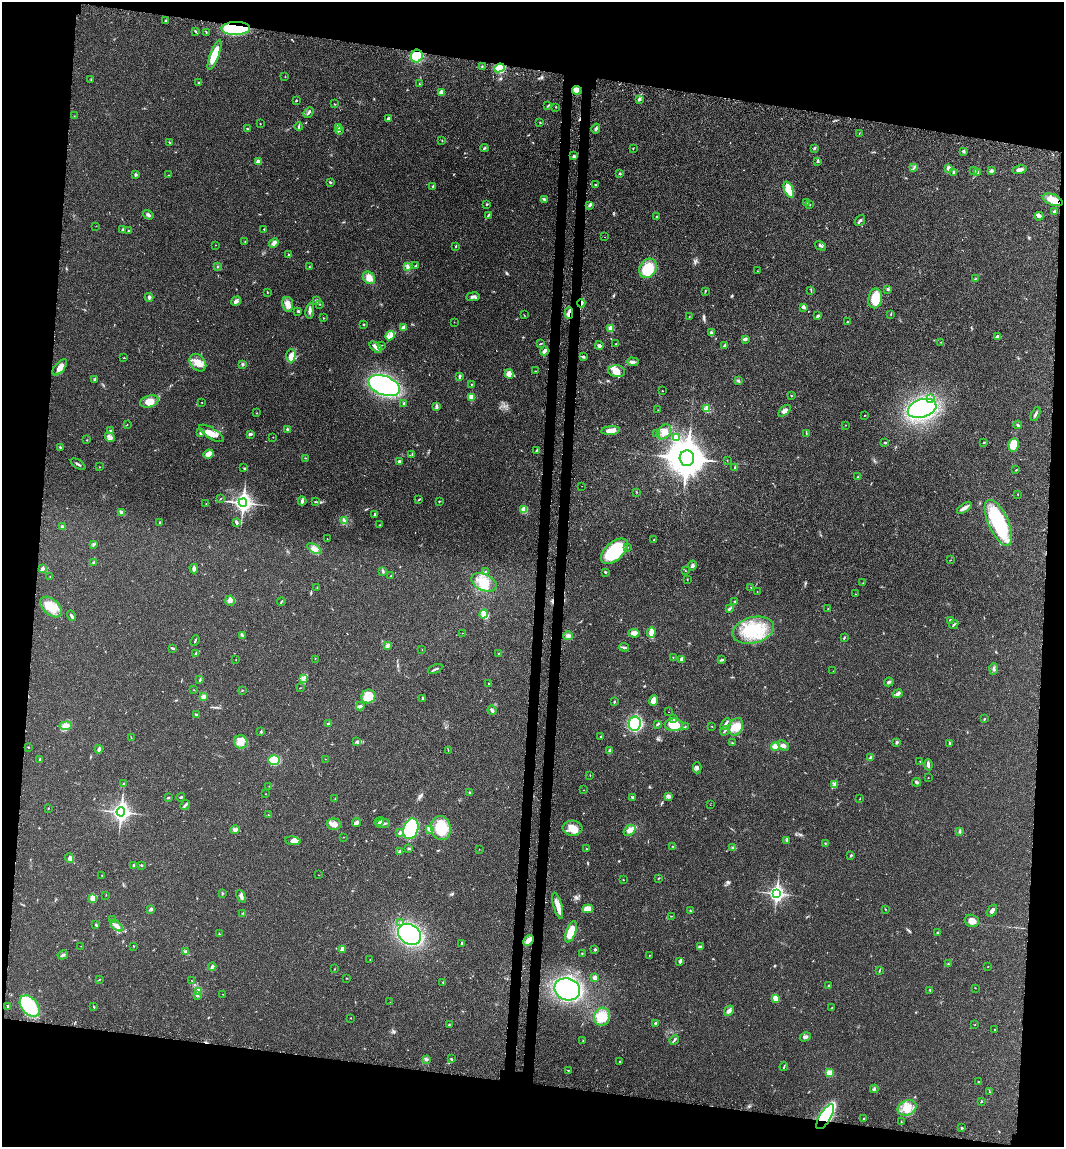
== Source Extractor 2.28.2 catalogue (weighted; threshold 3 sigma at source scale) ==
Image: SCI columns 186-4430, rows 83-4662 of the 4726 x 4742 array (HDU 1 of 3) = the unmasked area's bounding box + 8 px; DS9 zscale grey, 4 x 4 block average (1 PNG px = mean of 4 x 4 image px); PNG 1066 x 1149 px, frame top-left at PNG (2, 2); each listed source drawn as its Kron ellipse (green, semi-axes under 4 px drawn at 4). Shown black and unused: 19% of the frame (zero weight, under 3 of 4 exposures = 8% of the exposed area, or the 3 px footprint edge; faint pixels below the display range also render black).
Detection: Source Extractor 2.28.2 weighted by HDU 2 'WHT'. Background 0.021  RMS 0.0034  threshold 0.0152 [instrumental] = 3 sigma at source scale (4.5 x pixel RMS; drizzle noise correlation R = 1.50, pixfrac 1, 0.05/0.05 arcsec/px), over >= 5 px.
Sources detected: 468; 2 cosmic-ray / hot-pixel residue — neither listed nor drawn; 5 coinciding with a brighter row at this scale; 17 inside a brighter listed object's ellipse — not listed separately; the other 444 listed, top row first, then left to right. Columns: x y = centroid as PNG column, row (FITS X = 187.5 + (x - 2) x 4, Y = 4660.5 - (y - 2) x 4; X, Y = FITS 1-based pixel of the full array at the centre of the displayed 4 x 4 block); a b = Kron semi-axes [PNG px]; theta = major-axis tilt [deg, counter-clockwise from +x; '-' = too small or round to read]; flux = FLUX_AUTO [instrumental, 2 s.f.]
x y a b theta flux
166 21 3 2 - 2.6
236 28 14 6 1 130
195 31 3 2 - 1.8
206 32 2 2 - 0.96
214 55 16 4 69 44
417 56 6 6 - 43
482 66 2 2 - 1.4
499 68 5 4 - 79
285 76 2 2 - 0.82
91 79 2 2 - 1.2
199 82 3 2 - 1.6
419 84 2 2 - 0.61
577 90 4 4 - 19
441 92 2 2 - 20
639 99 4 3 - 4.2
296 100 2 2 - 2
334 104 2 2 - 0.63
548 106 2 2 - 1
556 107 2 2 - 0.83
309 113 6 2 48 3.5
74 116 2 2 - 0.57
389 119 4 3 - 5.7
260 123 2 2 - 0.62
540 123 2 2 - 1.3
299 127 4 2 - 2.3
338 128 3 2 - 2.9
248 129 4 2 - 1.6
596 129 5 2 - 3.6
339 130 4 2 - 1.9
859 133 2 2 - 0.82
442 141 2 2 - 0.7
170 142 2 2 - 0.84
484 148 4 2 - 2.1
633 148 2 2 - 0.75
814 148 4 2 - 2.3
963 151 3 3 - 3.4
574 156 3 2 - 2.7
818 161 2 2 - 0.91
258 162 3 3 - 10
914 168 3 2 - 2
949 168 3 3 - 7.6
1020 170 7 3 13 8.7
974 171 4 2 - 2.4
992 171 3 3 - 3
954 172 3 3 - 3.5
977 173 4 2 - 2.3
620 174 2 2 - 5.3
135 175 2 2 - 8.7
168 175 2 2 - 0.65
330 182 2 2 - 2
596 185 3 2 - 1.7
433 186 2 2 - 6
789 190 8 3 -68 45
544 199 4 2 - 3.6
1053 200 10 5 -21 32
806 203 2 2 - 0.62
486 204 3 2 - 1.3
810 204 2 2 - 0.72
590 205 4 2 - 3
1054 212 3 2 - 2.3
148 215 5 3 - 4.4
488 215 3 2 - 1.1
657 216 3 2 - 1.4
1039 216 4 3 - 5.1
860 220 6 2 50 3.3
96 226 2 2 - 0.4
264 229 2 2 - 1
123 230 4 2 - 2.9
129 231 2 2 - 1.6
605 237 2 2 - 0.49
245 241 2 2 - 0.58
274 243 5 3 - 6.9
215 245 2 2 - 0.76
456 246 3 2 - 1.4
820 246 6 2 -30 3.4
288 254 2 2 - 1.1
217 266 2 2 - 0.69
415 266 4 2 - 1.6
309 267 2 2 - 0.62
407 267 3 3 - 3.3
648 268 10 8 59 67
757 271 2 2 - 0.52
369 278 7 5 -50 14
975 279 3 2 - 0.81
888 289 3 2 - 3.3
811 290 2 2 - 1.1
705 291 3 2 - 1.2
267 292 2 2 - 0.95
149 297 4 3 - 4.3
473 297 7 3 8 5.3
875 298 10 7 80 54
236 301 5 3 - 4.6
316 301 3 2 - 3.4
581 303 4 2 - 3.2
288 304 7 5 -80 12
320 304 2 2 - 0.81
804 307 2 2 - 6.2
298 311 3 2 - 2.8
310 311 8 3 83 5.7
569 313 5 2 - 5.2
891 314 2 2 - 1.1
524 315 2 2 - 0.67
818 316 3 2 - 3.3
689 317 2 2 - 0.7
323 318 2 2 - 0.87
454 322 2 2 - 0.43
848 322 3 2 - 1.7
364 324 2 2 - 1.3
403 328 3 3 - 5.8
611 328 2 2 - 53
712 333 4 3 - 4.7
390 336 5 3 - 7.3
997 336 4 2 - 5.7
745 339 3 2 - 5.9
940 342 2 2 - 0.45
541 343 3 2 - 1
616 344 3 2 - 1.4
382 345 2 2 - 0.68
599 345 4 3 - 3.2
724 346 4 2 - 3.2
376 347 7 4 -41 7.7
544 351 4 2 - 7.9
291 356 6 4 88 13
583 357 4 2 - 2.6
124 358 2 2 - 0.88
633 362 6 3 -2 6.2
198 363 10 7 -48 19
242 364 2 2 - 4.2
60 367 9 4 48 13
536 371 2 2 - 0.69
617 371 8 6 -6 15
509 374 4 4 - 15
459 376 3 2 - 4.2
95 379 2 2 - 2.7
738 381 3 2 - 2.7
471 384 2 2 - 1.4
384 385 16 9 -21 510
662 391 2 2 - 0.96
791 396 3 2 - 0.97
471 397 2 2 - 50
931 398 2 2 - 1.2
149 402 9 6 17 24
202 403 2 2 - 0.76
404 403 2 2 - 4.3
436 407 4 2 - 2.5
707 408 3 2 - 2.5
922 408 14 9 17 310
658 410 2 2 - 0.39
785 411 7 3 44 8.3
256 413 2 2 - 0.84
1035 414 7 2 64 4.4
864 415 2 2 - 0.89
127 425 2 2 - 0.56
845 425 2 2 - 0.51
1018 425 4 3 - 2.3
287 429 3 2 - 2.9
110 431 2 2 - 0.95
611 431 9 4 6 15
201 432 3 3 - 4.3
664 432 8 6 50 16
211 433 14 5 -32 23
806 433 2 2 - 0.57
251 434 3 2 - 2.2
656 434 2 2 - 0.62
110 437 5 4 - 8.4
273 437 2 2 - 0.5
676 437 4 2 - 3.8
87 440 2 2 - 0.77
984 442 2 2 - 1.2
885 443 2 2 - 2.3
1014 445 7 5 78 36
60 447 2 2 - 1.3
536 450 2 2 - 1
209 454 5 4 - 14
412 454 2 2 - 1
305 458 2 2 - 0.67
687 458 8 7 - 4000
727 460 2 2 - 0.61
399 462 4 3 - 2.9
78 464 8 2 -34 3.7
99 467 2 2 - 0.54
735 467 3 3 - 2.6
244 468 2 2 - 0.99
1016 470 2 2 - 1.3
858 477 3 2 - 1.7
582 486 2 2 - 0.3
636 492 2 2 - 1.1
1018 494 2 2 - 0.85
220 499 2 2 - 0.71
419 500 3 2 - 1.3
302 501 4 2 - 6.4
439 501 2 2 - 1.2
315 502 2 2 - 0.96
243 503 4 3 - 790
206 504 2 2 - 0.78
964 508 8 2 31 11
524 510 3 3 - 19
122 512 4 3 - 6.1
375 514 3 2 - 2.3
344 520 3 2 - 2.7
160 522 2 2 - 1.5
236 522 3 2 - 5.1
998 523 25 9 -65 180
379 525 2 2 - 0.76
62 526 3 2 - 2.3
327 539 2 2 - 0.57
654 540 2 2 - 0.98
93 544 2 2 - 1.4
627 547 2 2 - 1.4
314 549 8 4 -30 11
614 551 16 9 42 110
950 560 2 2 - 0.61
94 562 3 2 - 3.1
692 566 5 3 - 3.3
43 569 2 2 - 16
194 569 5 3 - 4.8
383 571 4 2 - 2.4
685 571 2 2 - 0.71
485 572 2 2 - 1.4
605 572 3 2 - 2
50 576 2 2 - 0.58
391 576 2 2 - 0.91
687 579 2 2 - 0.67
484 582 13 8 -26 31
863 583 2 2 - 0.58
751 587 2 2 - 1.4
317 588 2 2 - 0.6
757 592 2 2 - 0.57
855 594 2 2 - 0.46
230 601 5 4 - 6.5
735 601 4 2 - 1.4
281 602 4 2 - 1.8
51 607 13 8 -41 37
730 608 4 2 - 2.8
828 609 2 2 - 0.74
484 614 4 3 - 6
71 616 5 2 - 4.3
950 620 2 2 - 2.2
954 624 5 2 - 2.2
753 630 21 13 15 86
651 632 5 3 - 14
462 633 2 2 - 0.48
634 633 5 3 - 13
243 636 3 2 - 0.81
568 636 4 4 - 5.7
844 638 4 2 - 1.5
195 641 5 2 - 2
387 645 3 3 - 7.7
624 647 5 2 - 2.6
172 648 4 2 - 2.5
422 650 2 2 - 0.5
498 653 2 2 - 0.7
196 654 2 2 - 1.3
673 657 2 2 - 0.85
315 659 2 2 - 0.51
682 659 3 3 - 9.1
236 660 2 2 - 1
722 660 3 2 - 2
435 669 8 2 26 3.3
994 669 6 2 87 3.5
833 671 2 2 - 0.53
303 678 2 2 - 2
200 680 3 2 - 2.2
889 682 5 3 - 4.1
488 683 2 2 - 1.1
300 688 2 2 - 0.88
193 690 2 2 - 0.69
242 690 2 2 - 1
898 694 5 4 - 4.8
368 696 7 6 - 48
203 697 4 3 - 6
422 698 4 2 - 2
653 700 5 3 - 13
614 702 2 2 - 1.6
360 706 4 2 - 2.2
492 710 5 3 - 4.5
669 712 2 2 - 0.32
197 715 4 2 - 2.2
674 719 4 2 - 2.1
984 719 2 2 - 1.1
328 724 2 2 - 5.6
635 724 7 6 - 210
658 724 3 2 - 1.8
725 724 6 2 59 3.5
674 725 9 6 0 38
66 726 6 4 6 12
685 726 2 2 - 0.97
712 726 2 2 - 0.99
736 727 9 6 68 30
725 731 5 2 - 2.2
261 732 2 2 - 4.4
131 737 2 2 - 0.61
601 737 2 2 - 5.2
357 741 3 2 - 2.1
241 742 7 6 - 15
897 742 2 2 - 1.1
732 743 3 2 - 1.1
949 744 2 2 - 1.5
783 745 6 3 -41 7
28 747 2 2 - 0.59
775 747 4 4 - 8.8
99 749 4 3 - 6.2
448 750 2 2 - 0.8
610 751 2 2 - 11
870 758 4 2 - 3.2
40 759 2 2 - 1.7
325 759 2 2 - 0.45
274 760 6 5 - 70
920 761 2 2 - 0.84
928 765 5 2 - 7.4
697 768 5 3 - 4.8
590 776 2 2 - 0.75
928 778 2 2 - 0.82
917 782 4 2 - 2.4
123 784 2 2 - 1.1
835 784 2 2 - 0.81
269 786 2 2 - 0.59
584 790 2 2 - 0.44
469 792 3 2 - 1.1
265 794 2 2 - 0.43
668 796 3 3 - 3.5
168 797 3 2 - 1.4
181 797 4 2 - 2.4
633 797 3 2 - 1.8
335 799 2 2 - 0.69
860 799 2 2 - 0.59
185 805 5 2 - 4.4
710 805 2 2 - 0.3
48 809 2 2 - 0.8
121 812 4 3 - 700
268 815 2 2 - 0.86
379 821 5 2 - 3.1
357 823 5 3 - 5
334 824 7 5 -1 10
383 824 7 2 5 5.3
441 828 12 10 -78 74
572 828 10 7 -5 23
411 829 10 7 73 150
429 829 2 2 - 2
235 830 4 3 - 5.9
629 830 7 4 35 11
960 832 3 2 - 1.2
400 833 3 2 - 4.2
344 837 2 2 - 0.53
787 840 3 2 - 1.5
293 841 8 4 -8 9.7
825 843 2 2 - 0.7
673 846 2 2 - 0.83
409 848 3 2 - 2.1
733 848 3 2 - 1.8
479 849 2 2 - 0.47
586 849 2 2 - 0.64
400 852 2 2 - 8
851 855 3 2 - 2.2
70 858 5 3 - 5.1
134 865 3 3 - 2.3
141 865 2 2 - 0.97
102 875 2 2 - 0.73
319 875 2 2 - 0.48
659 878 2 2 - 0.97
623 880 2 2 - 0.91
776 893 4 3 - 610
222 894 2 2 - 1.1
106 895 2 2 - 0.71
241 896 7 3 -66 5.7
93 898 4 3 - 13
558 906 13 3 -74 20
151 909 3 3 - 4.2
588 909 5 3 - 20
885 909 2 2 - 0.64
690 911 2 2 - 0.98
992 911 7 3 58 5.6
243 913 2 2 - 0.87
671 916 2 2 - 0.94
113 920 2 2 - 0.77
972 921 7 6 - 13
401 922 2 2 - 1.4
96 925 3 2 - 3.3
116 926 7 3 -39 9.8
571 932 11 5 69 34
938 932 3 2 - 2
219 934 2 2 - 1.4
409 934 12 9 -34 320
528 940 6 3 45 11
462 943 3 2 - 1.5
81 946 2 2 - 0.42
133 946 2 2 - 0.73
700 947 4 2 - 6.3
342 949 4 3 - 6.6
595 949 3 2 - 1.8
186 952 3 2 - 4.5
582 953 2 2 - 0.96
63 955 5 2 - 3.2
649 955 2 2 - 0.64
370 959 2 2 - 0.45
680 961 3 3 - 2.6
948 964 2 2 - 0.71
988 966 2 2 - 0.47
212 967 4 3 - 3.7
335 969 2 2 - 1
880 970 2 2 - 0.8
595 977 3 3 - 7.9
347 978 2 2 - 0.65
99 979 2 2 - 0.77
191 980 2 2 - 0.53
443 982 2 2 - 2.1
828 985 2 2 - 1.2
975 988 2 2 - 0.5
567 989 13 11 -20 260
930 990 3 2 - 1.7
198 992 2 2 - 1.6
223 994 2 2 - 0.56
197 996 4 2 - 1.6
775 998 4 3 - 14
390 1002 2 2 - 0.33
8 1006 3 2 - 2.7
30 1006 12 8 -50 96
93 1006 3 2 - 1.3
832 1008 2 2 - 0.73
729 1011 5 3 - 5.9
602 1017 9 8 - 30
351 1018 2 2 - 0.8
656 1023 3 2 - 3.8
975 1024 2 2 - 0.82
449 1025 2 2 - 1.1
995 1029 2 2 - 0.92
805 1037 6 3 29 4
583 1040 2 2 - 0.62
674 1040 5 2 - 3.1
451 1059 3 2 - 1.6
427 1060 2 2 - 1.1
620 1061 2 2 - 0.97
784 1067 4 2 - 1.6
568 1070 2 2 - 0.98
829 1073 4 3 - 12
978 1081 2 2 - 0.54
874 1089 4 2 - 2.7
990 1092 2 2 - 0.61
981 1101 2 2 - 1.3
907 1108 10 7 23 22
825 1117 14 5 58 250
863 1119 2 2 - 3.3
901 1122 3 2 - 1.3
962 1128 2 2 - 2
Overlapping masked pixels (flux is a lower limit): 7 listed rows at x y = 236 28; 417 56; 499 68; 1053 200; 581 303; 569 313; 825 1117
Diffuse or blended objects may show on this block-average render without a row.